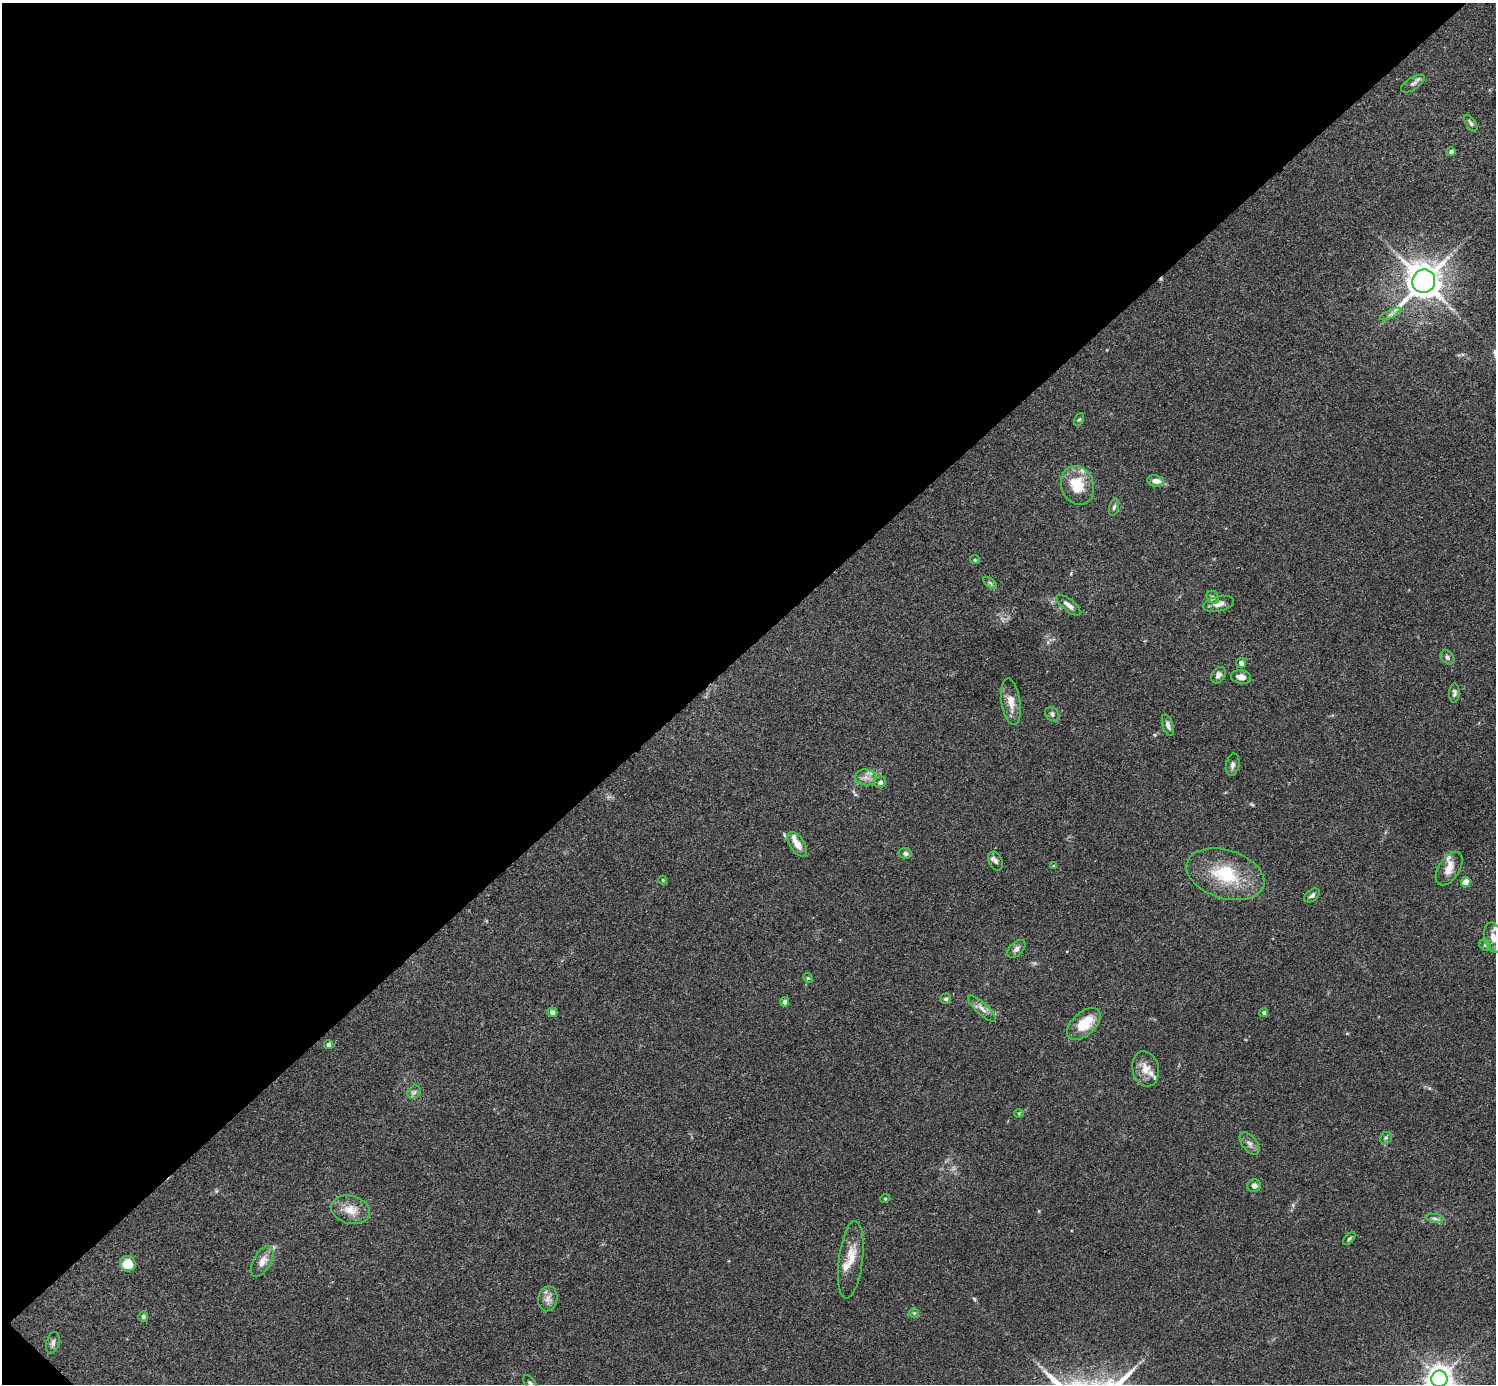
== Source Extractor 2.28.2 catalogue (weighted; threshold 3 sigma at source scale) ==
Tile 5 of 4 x 4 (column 1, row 2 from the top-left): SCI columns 4-1497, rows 2924-4305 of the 5988 x 5988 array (HDU 1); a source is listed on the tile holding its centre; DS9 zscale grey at full resolution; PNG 1498 x 1386 px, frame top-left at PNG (2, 3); each listed source drawn as its Kron ellipse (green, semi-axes under 4 px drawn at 4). Shown black and unused: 47% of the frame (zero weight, under 3 of 4 exposures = <1% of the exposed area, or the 3 px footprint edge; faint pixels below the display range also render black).
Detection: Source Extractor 2.28.2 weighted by HDU 2 'WHT'; one run over the whole footprint, this tile lists its part. Background 0.0754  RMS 0.0055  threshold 0.0247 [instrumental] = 3 sigma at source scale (4.5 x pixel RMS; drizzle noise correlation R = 1.50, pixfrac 1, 0.05/0.05 arcsec/px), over >= 5 px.
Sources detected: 72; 1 too faint to see at this stretch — neither listed nor drawn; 7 inside a brighter listed object's ellipse — not listed separately; the other 64 listed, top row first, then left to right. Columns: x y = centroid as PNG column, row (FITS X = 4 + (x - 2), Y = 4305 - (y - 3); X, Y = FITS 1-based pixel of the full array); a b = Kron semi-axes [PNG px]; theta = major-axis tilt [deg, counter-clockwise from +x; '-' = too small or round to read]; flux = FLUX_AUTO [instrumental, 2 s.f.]
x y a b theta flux
1413 84 13 6 33 2.1
1471 123 9 5 -56 1.2
1451 152 5 4 - 1.7
1424 281 12 11 - 1000
1391 314 11 3 26 1.5
1079 419 7 4 60 0.75
1156 481 8 6 -8 3.9
1078 485 20 16 -68 16
1114 507 9 5 74 1.3
975 560 5 4 - 0.61
990 583 8 4 -37 1.1
1213 597 7 5 -47 1.2
1219 604 15 7 12 3.8
1069 605 15 6 -39 3
1447 657 8 6 -45 1.4
1241 663 5 5 - 1.7
1218 675 9 6 55 2
1241 677 10 7 -10 4
1454 693 10 5 88 1.6
1011 702 23 9 -81 6.3
1052 714 8 6 -44 1.5
1168 725 11 5 -71 1.8
1233 765 11 6 78 1.9
866 777 10 8 -5 3.1
880 782 6 5 - 1.5
797 844 14 7 -55 5.7
905 853 6 5 - 1.8
995 861 10 6 -66 1.8
1054 866 4 3 - 1.1
1449 869 19 10 57 5.9
1225 874 40 24 -17 29
663 880 4 4 - 0.62
1466 882 5 5 - 5.2
1312 895 9 5 36 1.5
1493 937 15 8 -79 5.4
1485 945 6 5 - 1.1
1016 949 11 6 45 2.1
808 978 5 4 - 0.6
946 999 5 5 - 1.2
785 1002 4 4 - 2.6
982 1009 18 6 -42 3.5
552 1012 5 4 - 2.6
1264 1013 4 4 - 1.3
1084 1024 20 11 42 15
329 1044 4 4 - 2.6
1146 1069 18 13 -77 6.4
414 1092 7 6 - 1.5
1019 1113 4 4 - 0.59
1386 1138 6 5 - 1.1
1250 1144 13 7 -52 2.5
1254 1186 7 6 - 2.3
885 1199 5 3 - 0.45
350 1210 20 14 -13 7.9
1435 1218 9 4 -9 1.4
1349 1239 8 4 47 0.91
851 1260 39 12 83 10
262 1261 17 8 61 4.6
128 1264 8 8 - 10
548 1299 12 9 78 3.6
914 1313 5 5 - 0.74
143 1317 5 5 - 1.2
53 1343 11 6 73 1.8
1439 1379 8 8 - 580
530 1383 9 5 -55 1.2
Isophote crosses this tile's border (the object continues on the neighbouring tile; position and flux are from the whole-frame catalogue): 2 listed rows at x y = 1439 1379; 530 1383